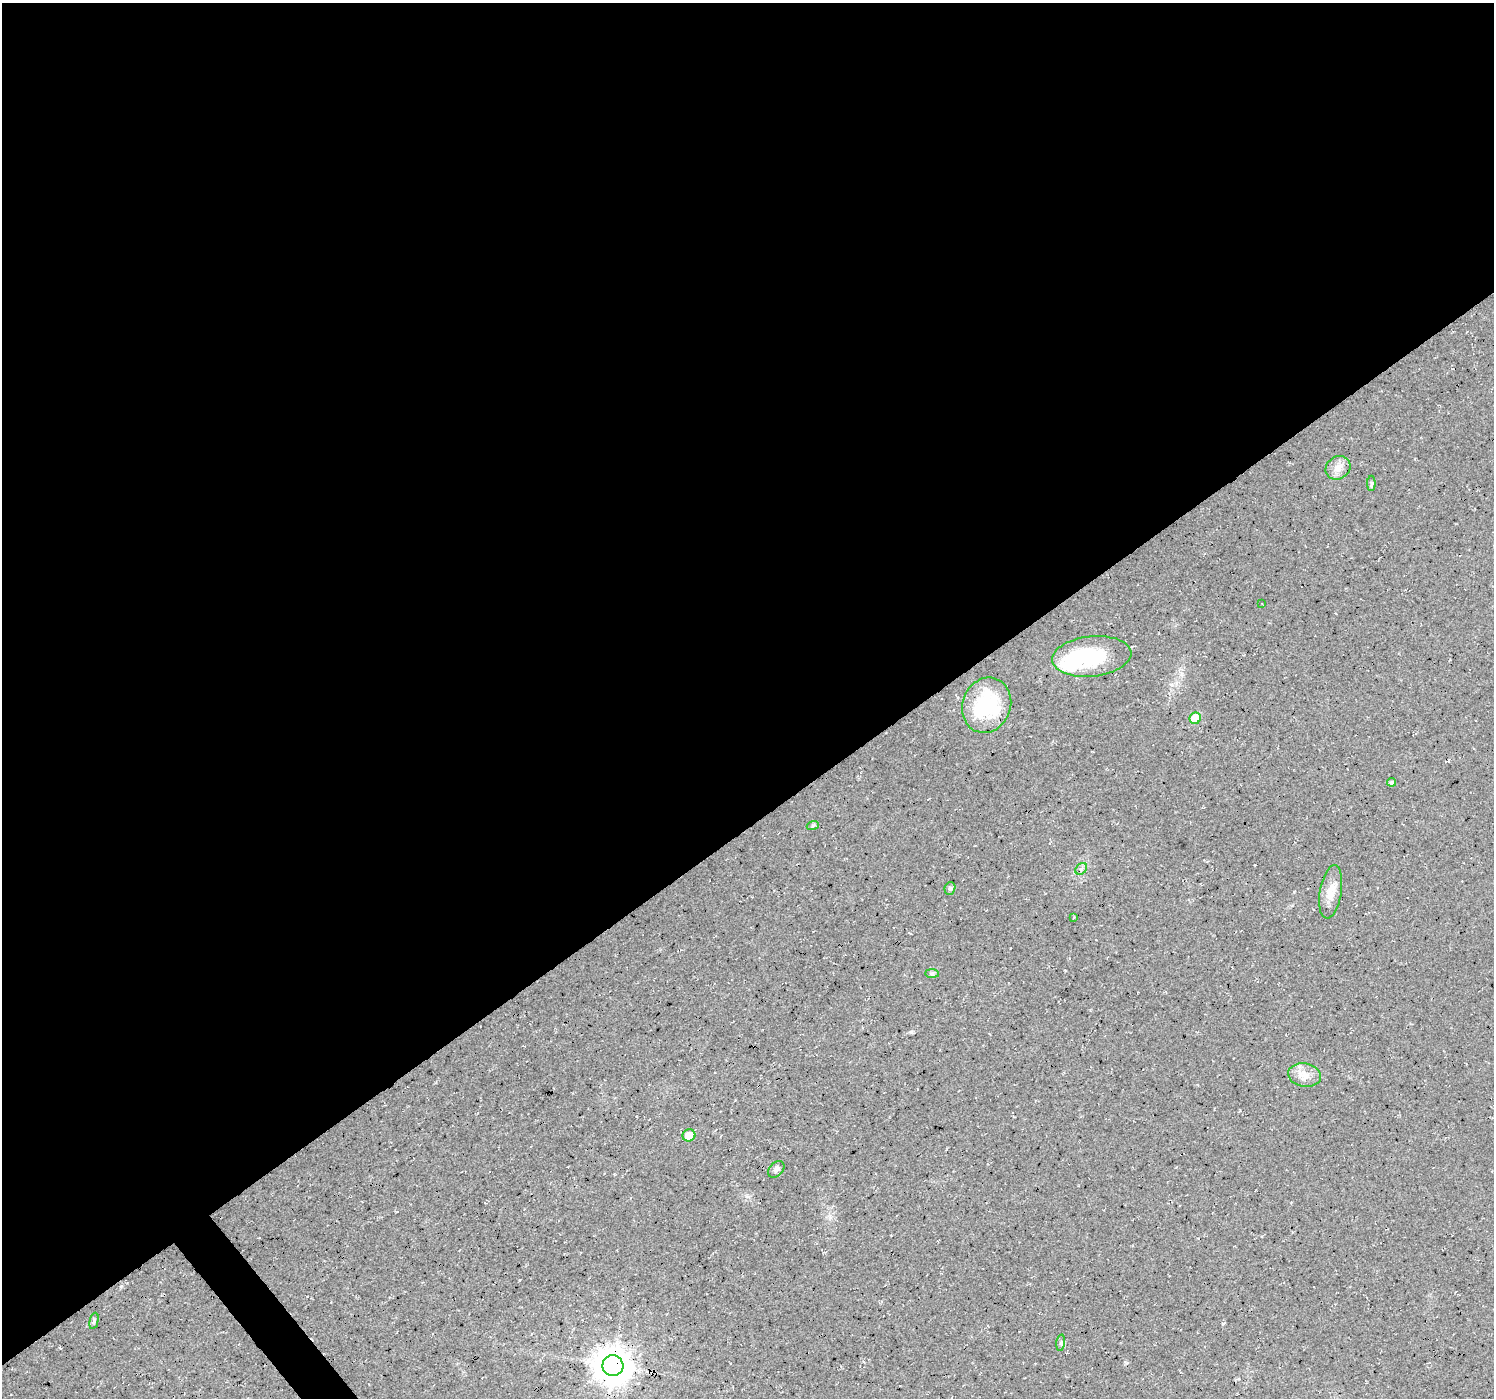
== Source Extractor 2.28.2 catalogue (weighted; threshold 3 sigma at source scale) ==
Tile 2 of 4 x 4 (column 2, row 1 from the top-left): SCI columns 1497-2988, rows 4384-5779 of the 5972 x 5912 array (HDU 1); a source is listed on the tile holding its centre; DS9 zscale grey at full resolution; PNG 1496 x 1400 px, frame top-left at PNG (2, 3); each listed source drawn as its Kron ellipse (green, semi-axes under 4 px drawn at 4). Shown black and unused: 60% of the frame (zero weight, under 3 of 4 exposures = <1% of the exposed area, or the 3 px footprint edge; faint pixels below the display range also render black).
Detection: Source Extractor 2.28.2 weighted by HDU 2 'WHT'; one run over the whole footprint, this tile lists its part. Background 0.0202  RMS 0.0055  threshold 0.0249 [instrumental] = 3 sigma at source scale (4.5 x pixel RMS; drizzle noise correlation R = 1.50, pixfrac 1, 0.0396/0.0396 arcsec/px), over >= 5 px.
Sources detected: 21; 1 inside a brighter object's white glare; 1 cosmic-ray / hot-pixel residue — neither listed nor drawn; the other 19 listed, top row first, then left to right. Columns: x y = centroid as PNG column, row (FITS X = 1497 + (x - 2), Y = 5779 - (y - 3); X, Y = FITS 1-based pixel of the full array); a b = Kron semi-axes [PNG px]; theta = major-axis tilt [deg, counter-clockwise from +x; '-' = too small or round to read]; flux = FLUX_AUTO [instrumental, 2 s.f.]
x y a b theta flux
1338 468 13 11 33 5.3
1371 483 8 4 89 1
1262 604 2 2 - 0.38
1092 656 40 20 6 45
987 705 28 24 68 42
1195 718 6 5 - 14
1392 782 4 4 - 1.3
813 825 6 4 19 0.81
1081 869 6 5 - 1.3
950 888 6 5 - 1.4
1331 892 27 10 80 7.7
1074 917 4 3 - 0.54
932 973 7 4 -1 1.1
1305 1075 16 11 -10 6.4
689 1135 6 6 - 8.4
776 1169 9 6 48 2.1
94 1321 8 4 77 1.1
1061 1343 8 4 82 1.1
613 1366 10 10 - 1300
Overlapping masked pixels (flux is a lower limit): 1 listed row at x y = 613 1366
Unlisted compact peaks at least as high as the median listed source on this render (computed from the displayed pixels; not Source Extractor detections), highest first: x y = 911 1032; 1223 1323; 1126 1363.